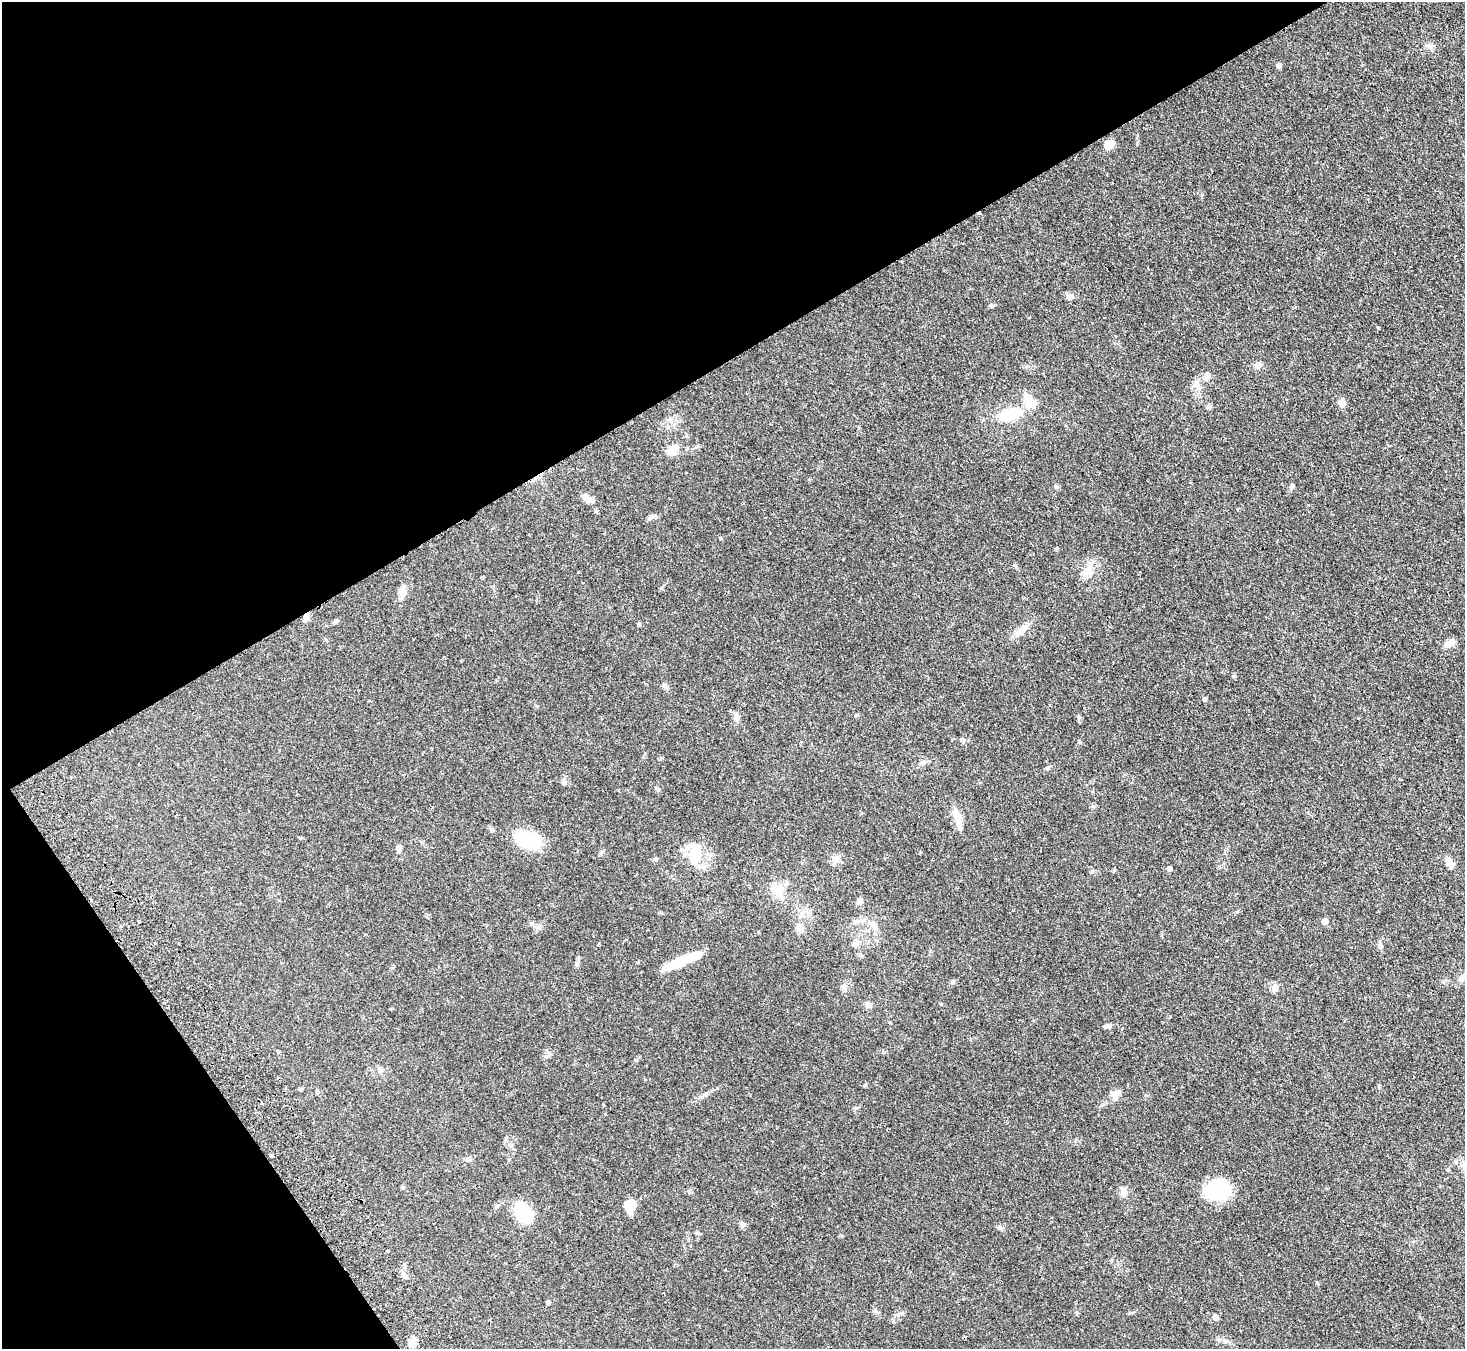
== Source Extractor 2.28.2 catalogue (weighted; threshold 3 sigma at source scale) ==
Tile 5 of 4 x 4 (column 1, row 2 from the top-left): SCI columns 51-1513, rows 3025-4371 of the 5952 x 5912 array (HDU 1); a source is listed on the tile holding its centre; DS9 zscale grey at full resolution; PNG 1467 x 1351 px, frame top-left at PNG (2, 2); no overlay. Shown black and unused: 32% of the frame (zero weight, under 2 of 3 exposures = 3% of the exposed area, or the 3 px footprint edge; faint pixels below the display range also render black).
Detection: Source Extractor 2.28.2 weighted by HDU 2 'WHT'; one run over the whole footprint, this tile lists its part. Background 0.0677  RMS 0.0052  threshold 0.0234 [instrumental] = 3 sigma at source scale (4.5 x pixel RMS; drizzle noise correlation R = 1.50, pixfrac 1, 0.05/0.05 arcsec/px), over >= 5 px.
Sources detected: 79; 3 inside a brighter object's white glare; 3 cosmic-ray / hot-pixel residue — not listed; the other 73 listed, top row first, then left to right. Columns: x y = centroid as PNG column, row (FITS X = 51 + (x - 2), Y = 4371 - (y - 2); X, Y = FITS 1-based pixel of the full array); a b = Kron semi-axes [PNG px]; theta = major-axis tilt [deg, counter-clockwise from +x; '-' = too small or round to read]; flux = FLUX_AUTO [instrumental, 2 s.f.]
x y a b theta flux
1279 66 5 5 - 1.6
1110 143 13 8 -22 3.2
1070 296 9 7 1 1.8
991 305 8 4 0 0.81
1378 327 4 3 - 0.69
1258 366 8 7 - 2.6
1198 387 12 6 -71 2.6
1029 401 24 10 -56 6.5
1342 403 8 7 - 3.1
1208 406 7 6 - 1.1
1009 414 17 8 14 24
672 450 14 9 37 5.8
1292 486 7 6 - 1
1056 487 7 5 1 0.81
589 499 17 7 -26 3.4
650 517 8 6 73 1.3
1089 570 15 10 74 4.6
402 591 14 8 -88 3.3
306 617 8 6 61 3
335 621 8 5 32 1.1
639 624 5 4 - 0.62
1019 632 15 8 38 3.5
1449 643 14 7 27 4.2
1234 676 5 5 - 0.65
665 686 11 5 -56 1.3
1205 700 5 4 - 1.1
857 715 5 3 - 0.51
736 717 10 7 -82 2.4
963 740 9 5 -19 1.1
1048 768 5 5 - 0.69
564 783 8 6 -76 1.2
957 816 29 8 -73 5.5
492 830 8 3 -45 0.75
528 839 26 16 -20 26
399 848 7 6 - 2.1
695 855 23 15 77 12
656 859 6 5 - 0.77
836 859 9 8 - 2.2
1449 862 15 7 -60 3.4
1169 869 5 4 - 1.9
777 891 17 12 -52 7.4
860 901 10 6 80 1.7
1325 921 5 4 - 4.8
139 922 3 2 - 0.86
874 925 16 8 -40 3.4
800 928 12 8 -68 2.9
855 944 10 6 22 1.6
577 962 10 5 63 1.3
678 962 33 10 25 14
1461 978 7 5 -44 1.2
844 987 8 7 - 1.9
1275 989 11 7 75 1.9
868 1005 8 8 - 1.7
889 1022 4 3 - 0.58
1107 1026 10 5 12 1.2
380 1070 8 6 -80 1.4
865 1085 5 4 - 0.59
1117 1093 12 8 39 2.9
262 1103 4 3 - 0.49
271 1155 4 3 - 1.8
469 1159 7 5 -21 1.1
1218 1190 28 21 11 24
1124 1192 7 6 - 4.8
630 1206 12 9 80 8.4
523 1213 19 14 -50 22
743 1224 9 7 -52 1.3
697 1233 6 5 - 0.87
387 1251 3 2 - 0.76
404 1275 10 6 -55 1.8
548 1303 4 3 - 1.2
901 1313 12 4 23 1.3
1215 1317 5 5 - 3.7
413 1342 10 7 56 3.9
Overlapping masked pixels (flux is a lower limit): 1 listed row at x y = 306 617
Unlisted compact peaks at least as high as the median listed source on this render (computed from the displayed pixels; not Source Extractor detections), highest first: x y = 941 1004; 1057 548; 636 1060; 1079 742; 661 588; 545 1056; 1317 1282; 720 538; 1079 717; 706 1095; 658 790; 1379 1086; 856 1108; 1137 142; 952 982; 1001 1228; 537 706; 1014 565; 1129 1313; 671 419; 1092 871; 1093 806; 1381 947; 875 1310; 509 1159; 843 559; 1237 912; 602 851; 1202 195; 392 968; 1224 1340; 403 1188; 637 962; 717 1088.